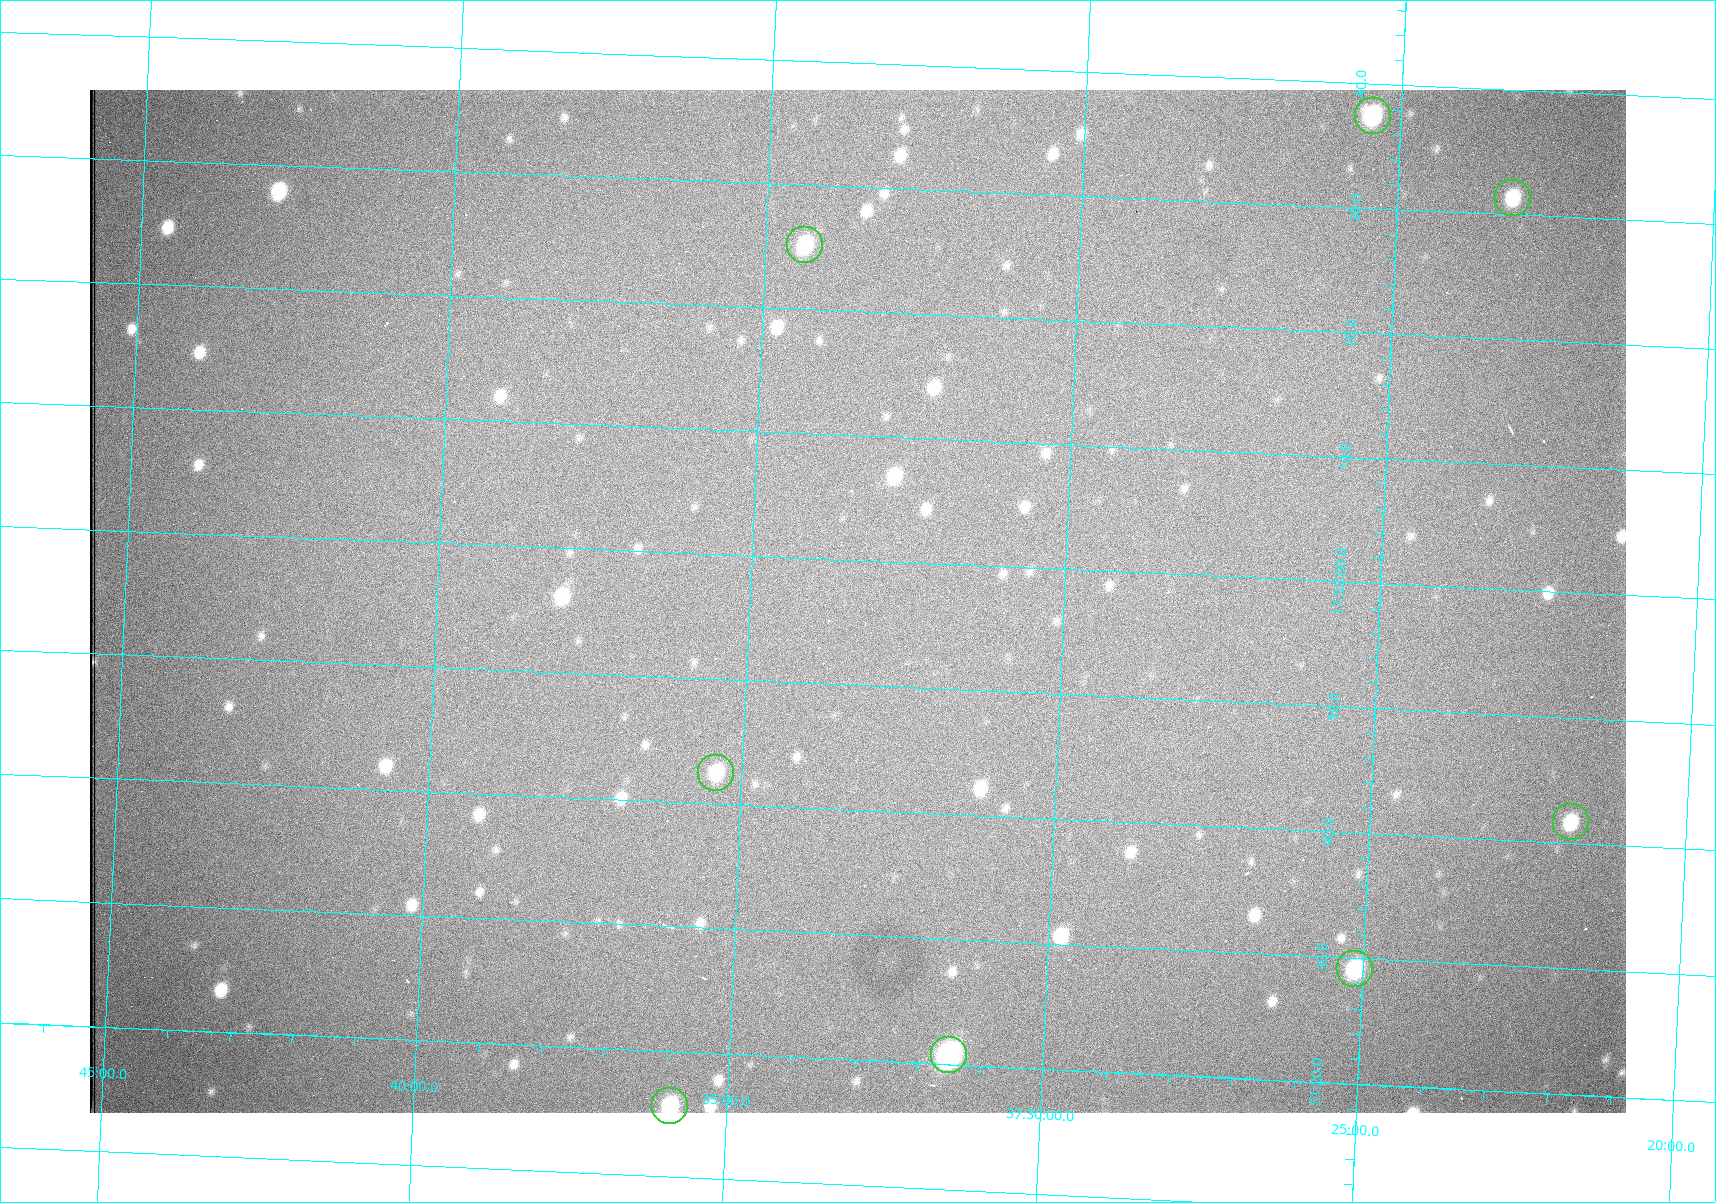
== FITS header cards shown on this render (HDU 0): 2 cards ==
NAXIS1  =                 1536 /fastest changing axis
NAXIS2  =                 1023 /next to fastest changing axis

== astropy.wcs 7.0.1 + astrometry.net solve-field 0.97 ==
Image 1536 x 1023 px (HDU 0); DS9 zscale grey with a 90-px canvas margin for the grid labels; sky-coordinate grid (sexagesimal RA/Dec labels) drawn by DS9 from the SOLVED WCS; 8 Tycho-2 reference stars matched to detected sources circled (green)
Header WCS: RA---TAN/DEC--TAN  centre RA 17:51:57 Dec +37:33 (267.99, +37.55 deg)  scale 0.958 arcsec/px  FOV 24.5' x 16.3'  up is +87 deg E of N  parity flipped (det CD > 0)
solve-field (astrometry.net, Tycho-2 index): VERIFIED the header's WCS against the Tycho-2 star catalogue (8 matches, 0 conflicts) and refined it, rather than solving blind
Solved WCS: RA---TAN-SIP/DEC--TAN-SIP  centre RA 17:51:57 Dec +37:33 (267.99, +37.55 deg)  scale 0.956 arcsec/px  FOV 24.5' x 16.3'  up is +87 deg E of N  parity flipped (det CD > 0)
The solver's refit moves the header's centre by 1 arcsec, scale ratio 0.9974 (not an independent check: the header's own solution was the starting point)
Tycho-2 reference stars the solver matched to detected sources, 8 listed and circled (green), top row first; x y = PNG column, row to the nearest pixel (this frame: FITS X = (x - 90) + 1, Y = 1023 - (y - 90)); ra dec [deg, ICRS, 3 dp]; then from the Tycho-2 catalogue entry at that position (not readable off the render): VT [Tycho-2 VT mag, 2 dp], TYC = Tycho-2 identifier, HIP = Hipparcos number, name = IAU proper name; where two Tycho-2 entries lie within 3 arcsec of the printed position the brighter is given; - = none
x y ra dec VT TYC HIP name
1373 116 268.156 +37.424 11.25 2620-712-1 - -
1513 198 268.131 +37.386 12.62 2620-526-1 - -
805 245 268.105 +37.573 11.82 3089-995-1 - -
716 773 267.927 +37.590 11.84 3089-1137-1 - -
1571 822 267.924 +37.364 11.94 2620-391-1 - -
1355 969 267.871 +37.419 11.35 2620-812-1 - -
949 1055 267.836 +37.525 9.96 3089-889-1 - -
670 1106 267.815 +37.598 11.54 3089-1081-1 - -